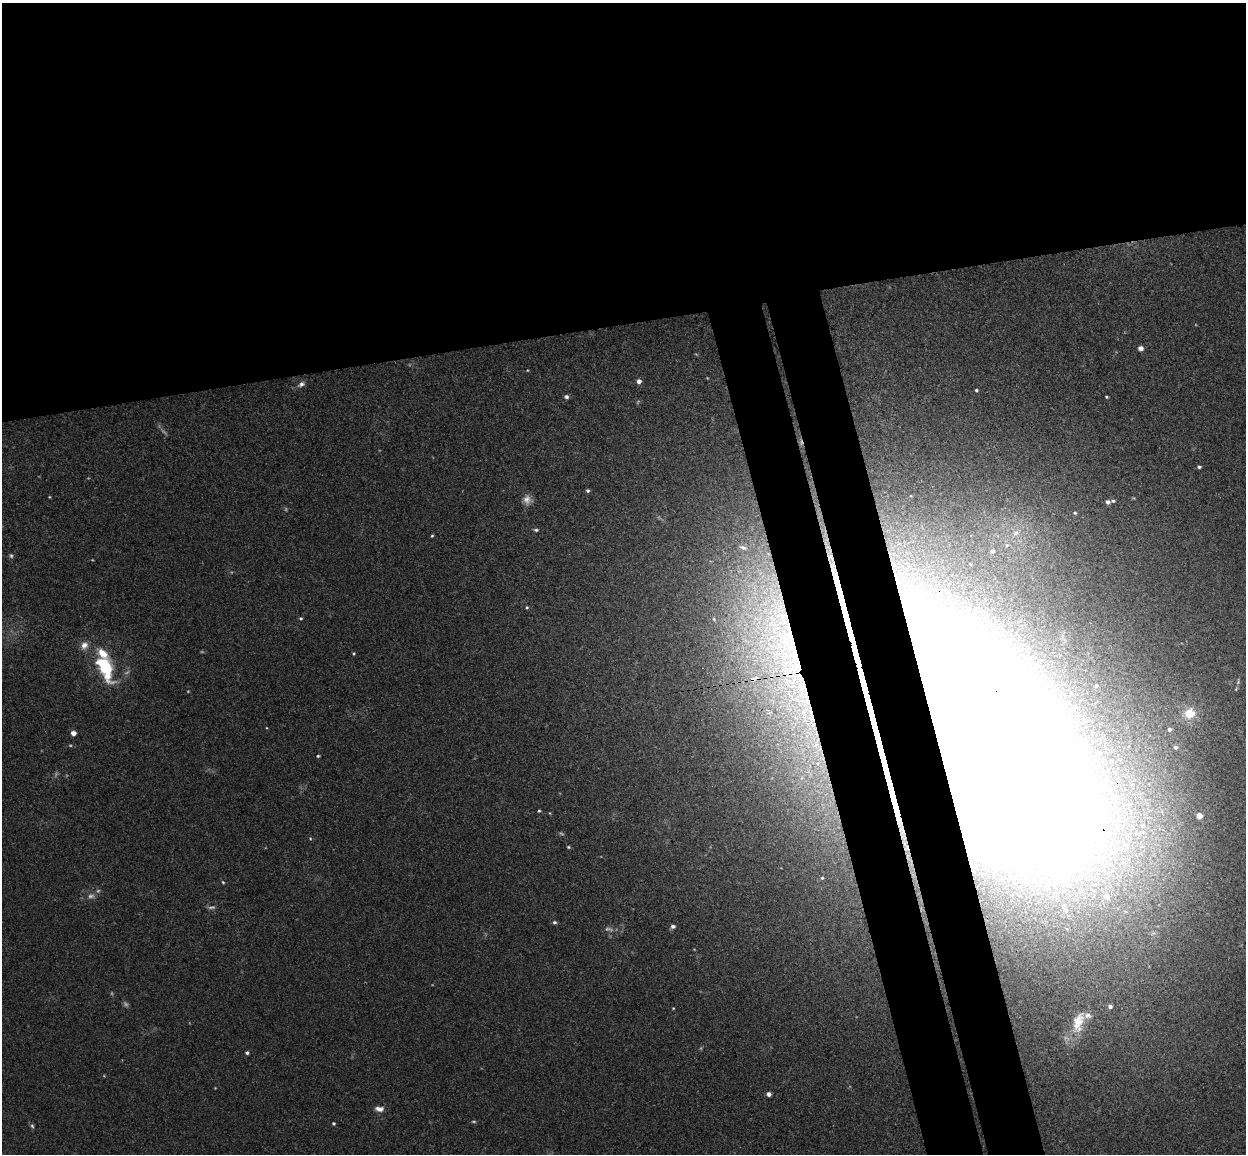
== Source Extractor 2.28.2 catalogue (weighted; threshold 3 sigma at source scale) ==
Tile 2 of 4 x 4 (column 2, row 1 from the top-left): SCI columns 1301-2544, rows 3608-4759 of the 5086 x 5029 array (HDU 1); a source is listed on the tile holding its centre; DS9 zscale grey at full resolution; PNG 1248 x 1156 px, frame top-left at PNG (2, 3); no overlay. Shown black and unused: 34% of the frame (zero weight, under 3 of 4 exposures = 5% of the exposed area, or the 3 px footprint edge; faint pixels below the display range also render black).
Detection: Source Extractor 2.28.2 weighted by HDU 2 'WHT'; one run over the whole footprint, this tile lists its part. Background 0.0387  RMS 0.0042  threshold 0.0191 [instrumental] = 3 sigma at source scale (4.5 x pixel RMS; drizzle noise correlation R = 1.50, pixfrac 1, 0.05/0.05 arcsec/px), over >= 5 px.
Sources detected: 81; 15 too faint to see at this stretch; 1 inside a brighter object's white glare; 1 cosmic-ray / hot-pixel residue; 1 long thin detection or spike segment (spike, bleed or trail) — not listed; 9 inside a brighter listed object's ellipse — not listed separately; the other 54 listed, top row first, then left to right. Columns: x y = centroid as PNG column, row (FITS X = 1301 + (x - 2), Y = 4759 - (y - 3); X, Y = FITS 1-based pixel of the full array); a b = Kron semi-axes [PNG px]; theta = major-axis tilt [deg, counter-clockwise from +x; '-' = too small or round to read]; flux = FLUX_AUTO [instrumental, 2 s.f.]
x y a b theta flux
1140 348 4 4 - 2.8
639 381 4 4 - 2.3
301 384 10 6 30 1.6
976 390 4 3 - 0.61
566 397 6 5 - 1.1
1106 397 3 2 - 0.43
1199 467 5 4 - 0.82
588 491 4 4 - 0.83
49 497 4 3 - 0.34
527 500 12 11 - 3.1
1113 501 5 4 - 0.72
1108 502 5 4 - 1.4
1075 513 5 4 - 0.64
536 530 6 4 -1 0.73
1016 533 10 9 - 3.2
432 536 4 3 - 0.51
1007 545 6 5 - 0.99
743 547 16 7 -16 3.6
992 551 6 5 - 1.4
970 564 5 3 - 0.48
527 607 4 4 - 0.52
301 618 5 4 - 0.54
714 619 5 3 - 0.37
354 653 5 4 - 0.47
105 669 33 16 -60 24
793 671 71 39 -86 120
1238 682 8 5 76 0.83
1096 686 5 4 - 0.74
1189 713 8 7 - 9.3
1169 729 3 3 - 0.77
966 730 150 65 -54 5500
73 733 5 4 - 2.5
816 747 91 50 -47 180
1176 747 3 3 - 0.72
318 756 3 3 - 0.53
1115 798 12 11 - 5.5
539 811 4 3 - 0.5
1199 816 5 4 - 3.5
310 838 5 4 - 0.43
1126 846 16 12 -48 7.8
568 847 5 4 - 0.5
822 878 4 3 - 0.37
223 882 4 3 - 0.49
1106 897 9 9 - 4.5
554 922 6 5 - 0.82
673 926 6 5 - 1.2
608 929 13 6 -5 1.7
1110 1006 5 5 - 1.4
673 1008 3 3 - 0.34
1078 1022 35 16 75 12
247 1053 4 4 - 0.89
769 1094 4 4 - 1.9
379 1109 12 7 -8 2.5
333 1123 4 4 - 0.6
Overlapping masked pixels (flux is a lower limit): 3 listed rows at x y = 793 671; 966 730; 816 747